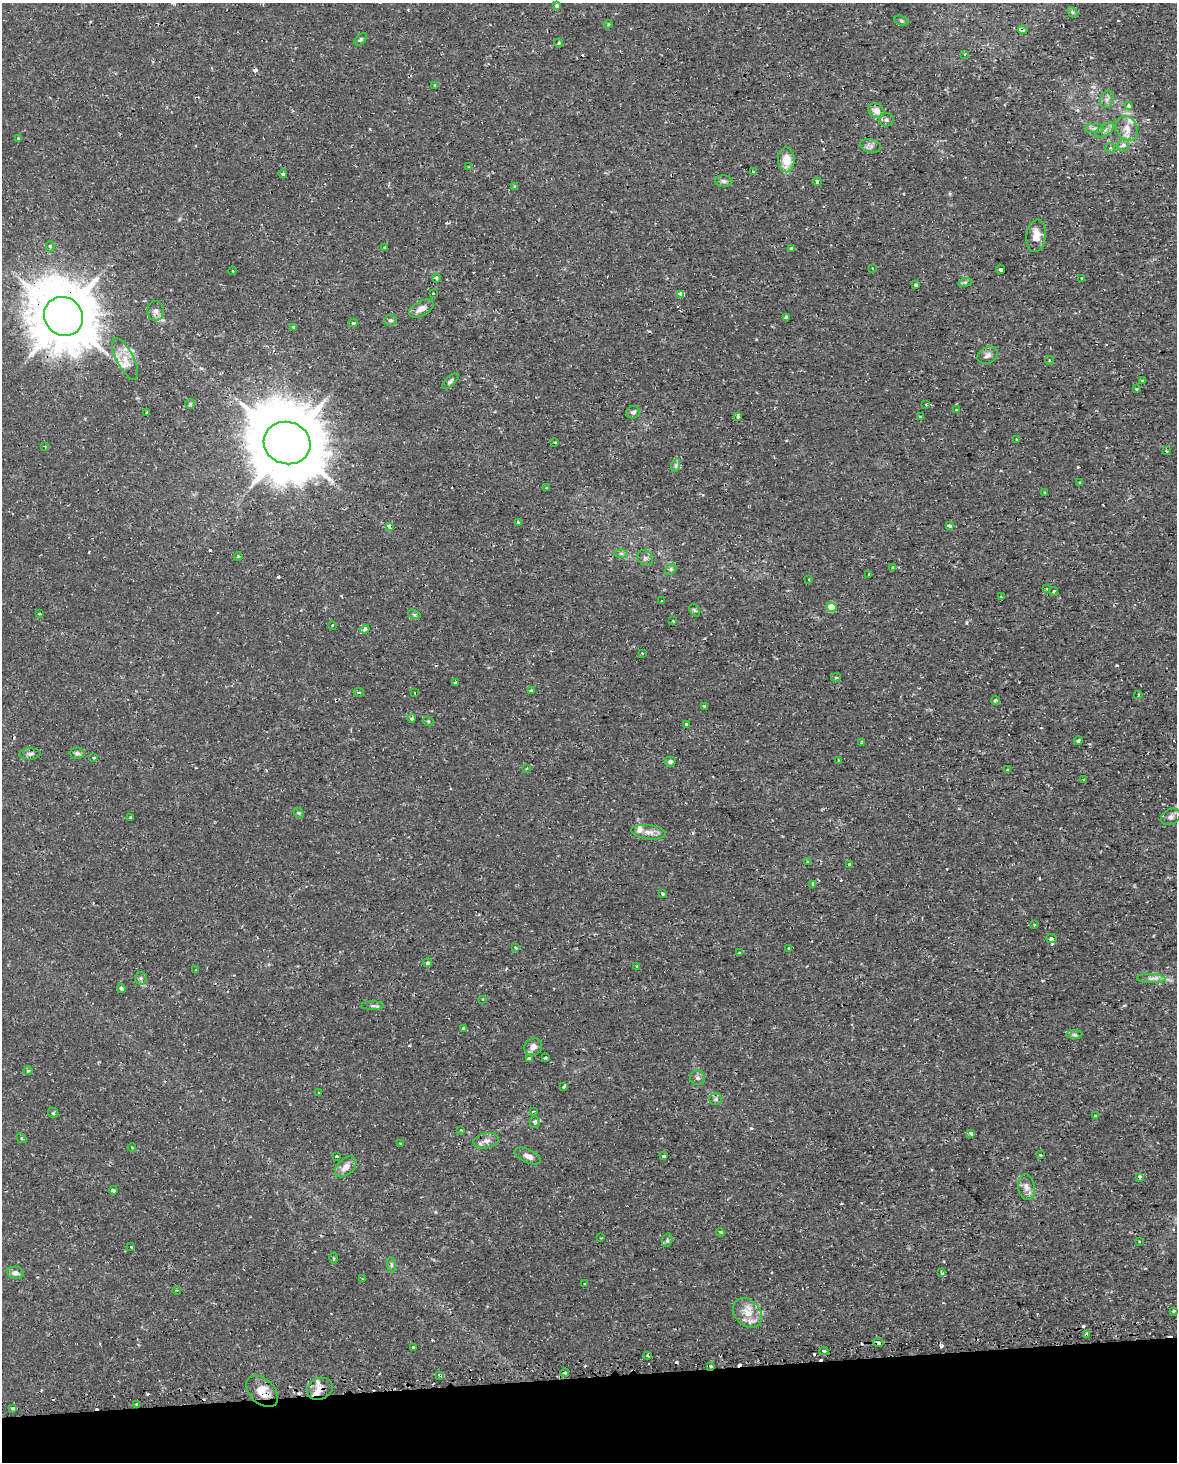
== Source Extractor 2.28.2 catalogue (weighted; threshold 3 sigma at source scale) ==
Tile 10 of 4 x 3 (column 2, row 3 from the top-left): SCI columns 1195-2369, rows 82-1541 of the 4740 x 4499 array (HDU 1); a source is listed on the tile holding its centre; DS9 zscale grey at full resolution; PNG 1179 x 1464 px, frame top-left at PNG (2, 3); each listed source drawn as its Kron ellipse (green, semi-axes under 4 px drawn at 4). Shown black and unused: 6% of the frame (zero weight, under 2 of 3 exposures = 3% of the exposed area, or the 3 px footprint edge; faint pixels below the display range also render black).
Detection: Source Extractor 2.28.2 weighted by HDU 2 'WHT'; one run over the whole footprint, this tile lists its part. Background 0.0102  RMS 0.0013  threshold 0.0058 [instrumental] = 3 sigma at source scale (4.5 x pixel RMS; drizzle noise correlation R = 1.50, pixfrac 1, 0.0396/0.0396 arcsec/px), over >= 5 px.
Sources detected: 222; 26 cosmic-ray / hot-pixel residue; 1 long thin detection or spike segment (spike, bleed or trail) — neither listed nor drawn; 8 inside a brighter listed object's ellipse — not listed separately; the other 187 listed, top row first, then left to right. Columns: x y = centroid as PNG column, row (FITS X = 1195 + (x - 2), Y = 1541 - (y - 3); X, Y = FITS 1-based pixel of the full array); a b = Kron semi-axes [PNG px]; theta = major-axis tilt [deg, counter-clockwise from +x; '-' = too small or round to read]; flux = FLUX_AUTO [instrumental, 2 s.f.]
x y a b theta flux
557 6 3 3 - 0.49
1072 12 6 4 -47 0.19
901 21 7 4 -20 0.26
608 24 4 4 - 0.19
1022 30 5 4 - 0.53
361 39 7 4 45 0.23
559 43 4 4 - 0.15
964 54 4 3 - 0.2
435 85 3 3 - 0.21
1107 99 9 6 75 0.47
1128 106 4 3 - 0.45
876 111 8 7 - 1.1
886 120 7 7 - 0.36
1095 128 10 4 0 0.39
1127 128 13 10 -59 1.3
1104 130 11 5 36 0.52
19 139 3 3 - 0.24
1123 145 6 5 - 0.6
870 146 11 6 -12 0.47
1110 148 5 4 - 0.22
786 160 12 8 -88 2.1
468 167 4 2 - 0.1
753 172 3 3 - 0.45
283 174 4 4 - 0.25
724 181 8 5 -2 0.36
817 182 4 4 - 0.66
514 186 4 3 - 0.18
1036 236 16 9 82 1.6
50 246 5 4 - 0.32
385 247 3 3 - 0.17
791 248 4 3 - 0.23
872 268 2 2 - 0.094
1000 270 4 3 - 0.47
233 271 4 3 - 0.12
436 278 4 4 - 0.22
1082 278 3 3 - 0.26
965 282 6 4 18 0.22
916 285 3 3 - 0.32
433 294 3 2 - 0.09
681 294 3 3 - 20
421 309 13 7 28 0.95
156 311 10 8 -85 0.62
64 316 20 19 - 860
786 317 4 3 - 0.52
390 320 6 5 - 0.25
353 323 4 3 - 0.25
293 327 3 3 - 0.3
988 355 11 7 32 0.59
125 359 23 8 -63 1.7
1049 360 4 2 - 0.11
451 381 10 4 43 0.36
1142 381 3 3 - 0.35
1136 389 4 3 - 0.14
190 404 5 4 - 0.18
926 405 3 2 - 0.11
956 410 3 3 - 0.13
633 412 7 6 - 0.42
147 413 4 3 - 0.56
738 416 4 3 - 0.44
921 417 3 3 - 0.2
1016 439 4 3 - 0.17
555 442 3 2 - 0.14
287 443 23 21 -16 1300
45 447 3 2 - 0.099
1166 451 3 3 - 0.18
676 465 7 4 72 0.29
1079 483 3 3 - 0.21
547 488 3 3 - 0.13
1045 492 3 3 - 0.15
518 522 3 3 - 0.29
390 526 4 3 - 0.86
949 526 4 3 - 0.57
621 553 7 4 -1 0.27
238 556 4 3 - 0.12
645 558 8 7 - 0.4
893 568 4 3 - 0.25
671 569 6 4 46 0.21
869 574 3 3 - 0.24
809 580 2 2 - 0.11
1046 589 3 3 - 0.39
1054 591 4 3 - 0.24
1001 597 3 3 - 0.13
661 601 2 2 - 0.11
831 607 5 5 - 2.6
695 610 7 5 -57 0.21
40 614 3 2 - 0.2
414 614 6 4 -19 0.21
673 621 3 2 - 0.11
332 625 3 2 - 0.17
365 629 5 4 - 0.96
642 653 2 2 - 0.092
836 678 5 3 - 0.15
455 683 3 3 - 0.22
531 690 3 2 - 0.12
359 692 5 3 - 0.17
415 693 3 2 - 0.071
1138 695 4 3 - 0.22
995 701 4 4 - 0.3
704 706 4 4 - 0.17
411 718 4 4 - 0.26
428 721 5 3 - 0.16
686 724 4 3 - 0.47
1078 741 4 3 - 0.22
862 743 4 3 - 0.14
77 753 7 5 0 0.31
30 754 10 5 2 0.34
94 758 3 3 - 0.25
838 760 4 2 - 0.1
670 761 5 5 - 0.38
526 769 4 2 - 0.14
1008 770 4 3 - 0.42
1083 780 3 2 - 0.1
299 813 6 4 -43 0.18
131 817 4 3 - 0.16
1171 817 10 7 28 0.57
649 832 17 7 -7 0.94
808 862 3 3 - 0.26
849 865 3 3 - 0.51
813 884 4 3 - 0.61
662 894 3 3 - 0.31
1034 925 3 2 - 0.13
1051 938 5 4 - 0.4
516 948 3 3 - 0.18
789 948 3 3 - 0.33
740 953 4 3 - 0.23
427 963 5 4 - 0.34
637 966 2 2 - 0.14
196 970 4 4 - 0.16
141 978 6 6 - 0.28
1151 978 14 4 -3 0.58
121 988 4 3 - 0.54
483 999 3 3 - 0.12
373 1006 11 4 0 0.3
463 1028 3 2 - 0.16
1074 1035 8 4 -1 0.24
533 1047 9 8 - 0.74
545 1058 4 3 - 0.25
529 1059 4 3 - 0.45
28 1071 4 4 - 0.16
697 1078 7 7 - 0.4
563 1087 3 2 - 0.19
319 1093 3 3 - 0.19
716 1099 6 5 - 0.3
533 1111 3 2 - 0.15
53 1113 5 4 - 0.17
1096 1116 3 3 - 0.43
535 1122 6 5 - 0.33
461 1130 3 3 - 0.13
971 1133 4 3 - 1
22 1138 5 4 - 0.16
486 1141 13 7 12 0.73
400 1143 3 2 - 0.088
132 1147 4 3 - 0.15
1040 1155 3 2 - 0.16
336 1156 3 3 - 0.28
528 1156 14 7 -24 0.8
664 1156 3 3 - 0.34
346 1167 12 8 42 1.1
1139 1177 4 3 - 0.63
1027 1187 13 8 -82 0.81
113 1190 4 3 - 0.62
720 1232 4 3 - 0.14
601 1238 3 3 - 0.12
667 1240 7 5 71 0.25
1139 1242 3 3 - 0.5
131 1247 3 3 - 0.29
334 1258 5 3 - 0.14
391 1265 8 4 -82 0.25
15 1273 8 6 -11 0.64
941 1273 3 3 - 0.3
362 1279 3 3 - 0.12
585 1284 4 2 - 0.092
177 1291 4 3 - 0.15
1173 1311 3 2 - 0.15
748 1313 16 13 -48 2
1087 1334 4 3 - 0.68
878 1343 5 4 - 0.45
413 1347 3 3 - 0.18
824 1351 4 2 - 0.25
647 1355 4 2 - 0.16
711 1366 3 3 - 0.51
565 1373 4 3 - 0.41
440 1375 3 3 - 0.54
320 1389 13 10 26 1.3
262 1391 19 12 -44 1.9
137 1404 3 2 - 0.17
13 1408 4 3 - 0.7
Overlapping masked pixels (flux is a lower limit): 11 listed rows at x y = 1022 30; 64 316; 390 526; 1139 1177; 1087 1334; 878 1343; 711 1366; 565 1373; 440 1375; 320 1389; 262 1391
Unlisted compact peaks at least as high as the median listed source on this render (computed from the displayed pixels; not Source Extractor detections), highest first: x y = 278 577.